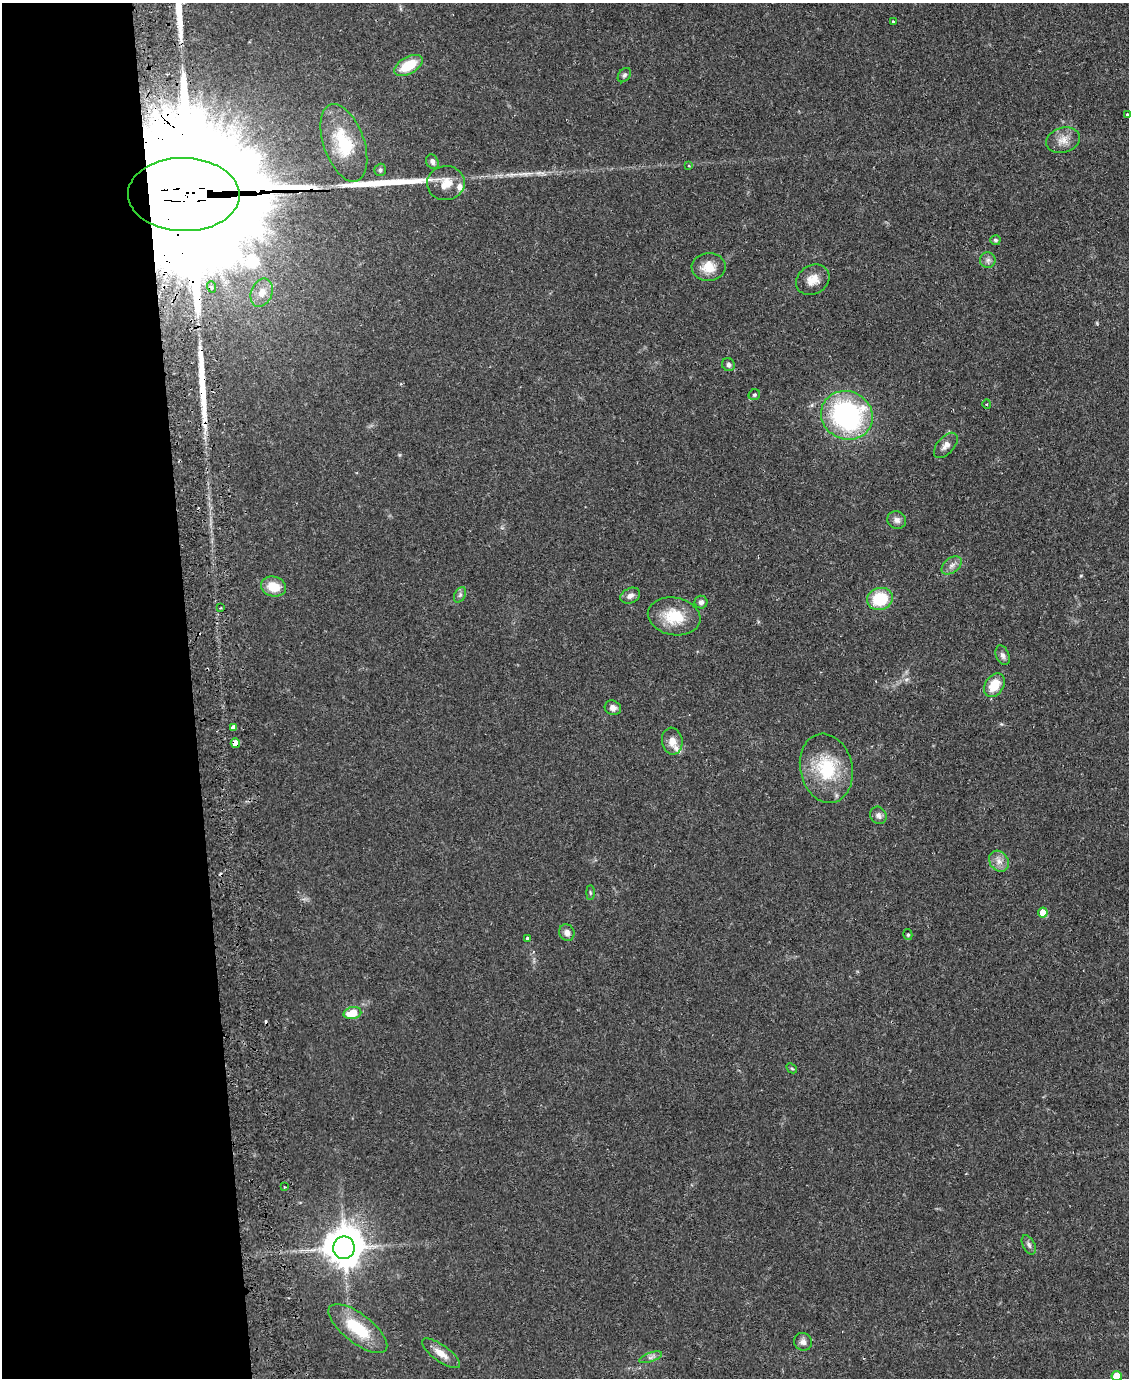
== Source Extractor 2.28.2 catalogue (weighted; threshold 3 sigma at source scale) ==
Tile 5 of 4 x 3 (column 1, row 2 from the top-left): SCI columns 57-1183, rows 1510-2885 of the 4619 x 4496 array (HDU 1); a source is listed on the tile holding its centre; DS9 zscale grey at full resolution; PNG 1131 x 1380 px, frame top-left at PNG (2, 3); each listed source drawn as its Kron ellipse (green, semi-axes under 4 px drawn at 4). Shown black and unused: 17% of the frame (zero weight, under 2 of 3 exposures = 3% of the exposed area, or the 3 px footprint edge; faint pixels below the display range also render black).
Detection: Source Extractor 2.28.2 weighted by HDU 2 'WHT'; one run over the whole footprint, this tile lists its part. Background 0.0815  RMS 0.0057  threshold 0.0255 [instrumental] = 3 sigma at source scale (4.5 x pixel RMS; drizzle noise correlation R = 1.50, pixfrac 1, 0.05/0.05 arcsec/px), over >= 5 px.
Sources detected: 61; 2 cosmic-ray / hot-pixel residue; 2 long thin detections or spike segments (spike, bleed or trail) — neither listed nor drawn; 2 inside a brighter listed object's ellipse — not listed separately; the other 55 listed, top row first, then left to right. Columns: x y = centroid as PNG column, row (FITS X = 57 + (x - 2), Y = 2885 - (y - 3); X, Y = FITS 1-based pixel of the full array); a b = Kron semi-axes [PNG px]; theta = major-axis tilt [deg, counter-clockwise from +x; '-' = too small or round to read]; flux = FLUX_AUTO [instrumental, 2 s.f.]
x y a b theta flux
893 22 3 3 - 0.66
408 65 15 8 29 16
624 75 8 5 52 1.2
1127 114 3 3 - 1.3
1063 140 17 12 17 6
344 143 40 20 -71 28
432 162 8 6 -64 1.9
689 166 4 3 - 0.5
380 170 6 5 - 1.5
446 183 19 17 1 9.5
184 195 56 36 -1 62000
995 240 5 5 - 1
988 260 8 7 - 2
709 267 17 14 2 8.7
813 280 18 14 32 7
212 287 6 3 -70 0.86
262 293 15 10 67 5.8
728 365 7 6 - 1.5
754 395 6 5 - 1
987 404 5 3 - 0.65
847 415 26 24 -25 97
946 445 15 8 48 3.6
897 520 9 8 - 2.6
952 565 11 7 38 2.9
273 587 12 10 -14 11
460 595 8 5 65 1.4
630 596 10 7 25 2.8
880 599 13 11 18 22
701 602 6 6 - 1.8
220 608 3 2 - 0.52
674 616 26 18 -10 19
1003 655 10 6 -68 2
994 685 13 9 58 11
613 708 8 7 - 2.6
233 727 4 3 - 4
672 741 13 10 -81 5.1
235 743 5 4 - 5.6
826 768 35 26 -77 30
878 815 9 8 - 2.3
999 861 11 9 -52 4
590 893 7 4 -90 0.72
1043 913 5 5 - 8.3
567 932 8 7 - 2.6
908 935 5 4 - 0.9
527 938 3 3 - 2.7
352 1013 9 6 13 11
792 1068 6 3 -43 0.65
284 1187 3 3 - 0.74
1029 1245 10 6 -62 1.8
344 1248 11 10 - 1500
358 1329 35 14 -38 26
803 1342 9 8 - 2.6
441 1353 23 8 -36 5.7
651 1357 12 4 20 1.8
1117 1376 5 5 - 12
Overlapping masked pixels (flux is a lower limit): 3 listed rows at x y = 184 195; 233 727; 235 743
Isophote crosses this tile's border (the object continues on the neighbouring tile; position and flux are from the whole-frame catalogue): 2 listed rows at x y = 1127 114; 1117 1376